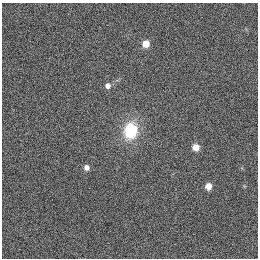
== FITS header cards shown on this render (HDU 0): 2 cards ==
NAXIS1  =                  256
NAXIS2  =                  256

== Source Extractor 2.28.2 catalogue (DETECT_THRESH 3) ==
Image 256 x 256 px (HDU 0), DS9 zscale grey, 1 PNG px = 1 image px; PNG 260 x 260 px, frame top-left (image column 1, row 256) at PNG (2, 3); no overlay
Background 1120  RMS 5.2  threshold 15.6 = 3 sigma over >= 5 px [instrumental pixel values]
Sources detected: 6; all 6 listed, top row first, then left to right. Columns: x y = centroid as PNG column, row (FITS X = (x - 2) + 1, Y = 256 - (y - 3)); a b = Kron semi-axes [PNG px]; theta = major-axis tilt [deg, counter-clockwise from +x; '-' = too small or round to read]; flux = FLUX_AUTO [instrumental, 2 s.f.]
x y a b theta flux
146 44 6 5 - 4300
108 86 6 6 - 1500
130 131 17 13 79 16000
196 147 5 5 - 3500
86 167 7 7 - 1800
208 186 5 5 - 3000